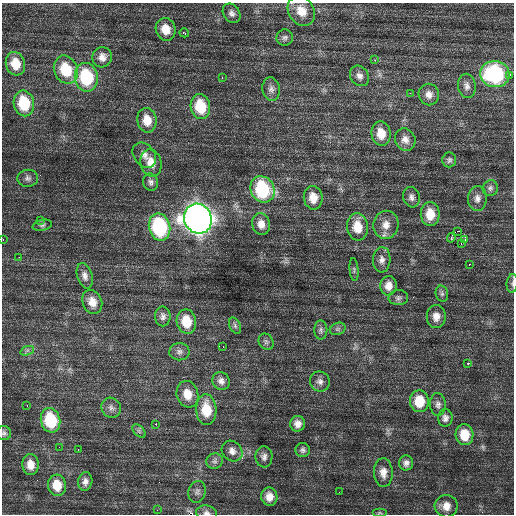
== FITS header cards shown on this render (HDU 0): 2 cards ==
NAXIS1  =                  512 / Axis length
NAXIS2  =                  512 / Axis length

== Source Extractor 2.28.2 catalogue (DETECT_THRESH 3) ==
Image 512 x 512 px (HDU 0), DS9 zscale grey, 1 PNG px = 1 image px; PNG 516 x 516 px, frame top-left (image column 1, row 512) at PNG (2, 3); each listed source drawn as its Kron ellipse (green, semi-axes under 4 px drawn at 4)
Background 0.899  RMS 0.86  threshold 2.59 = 3 sigma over >= 5 px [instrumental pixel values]
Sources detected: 101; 1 with non-positive FLUX_AUTO (blend fragments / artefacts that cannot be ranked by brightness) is neither listed nor drawn; the other 100 listed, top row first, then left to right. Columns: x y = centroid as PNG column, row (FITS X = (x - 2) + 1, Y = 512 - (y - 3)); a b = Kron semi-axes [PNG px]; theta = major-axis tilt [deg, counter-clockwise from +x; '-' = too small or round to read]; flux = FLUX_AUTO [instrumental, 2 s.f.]
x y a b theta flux
301 11 16 13 -56 880
232 13 10 8 -55 250
166 29 11 10 - 770
184 33 5 3 - 150
285 38 8 8 - 170
102 57 10 9 - 410
375 60 3 3 - 91
15 64 12 9 -74 990
66 70 14 11 -67 2100
495 74 15 13 -6 6700
510 75 2 2 - 750
359 76 11 9 -52 310
86 77 14 11 -79 3600
222 77 3 3 - 42
467 86 12 9 -81 310
271 89 12 8 -82 290
410 93 2 2 - 140
429 95 11 10 - 410
24 103 13 10 -78 2300
200 107 13 9 -79 2000
147 120 12 9 -80 870
381 133 12 9 -83 900
405 139 11 10 - 400
144 155 14 10 -54 400
449 160 7 7 - 150
151 163 14 10 -76 710
28 178 10 8 7 230
151 182 9 7 -75 200
490 188 8 7 - 180
263 189 13 11 -59 4600
411 197 10 8 -73 250
313 198 12 9 -81 740
477 198 12 9 87 340
430 214 12 9 -89 980
198 219 15 13 -65 53000
41 220 3 3 - 84
261 224 11 9 -77 500
42 225 10 5 12 150
386 225 14 12 78 640
160 227 14 10 -76 6100
357 227 13 10 -83 1100
458 231 2 2 - 930
451 238 5 2 - 590
3 239 3 2 - 130
465 239 3 2 - 90
461 244 3 2 - 170
19 257 2 2 - 41
382 260 12 9 87 340
469 264 3 2 - 240
354 270 11 4 -85 100
85 276 13 7 -73 310
512 283 9 5 82 140
388 286 10 8 87 490
442 294 8 6 -76 140
398 298 10 7 4 170
92 302 12 9 -66 600
163 316 10 7 -89 240
436 316 11 9 90 490
186 322 12 9 -79 1300
235 326 8 5 -64 130
338 329 8 6 20 140
321 330 9 6 -90 180
266 342 8 7 - 150
223 347 3 2 - 120
27 351 7 4 20 140
179 352 10 8 -1 250
468 363 3 3 - 920
221 381 9 8 - 300
320 381 10 9 - 300
187 394 13 10 -73 860
419 401 11 9 -87 1400
438 404 11 8 -87 240
27 405 3 2 - 99
111 408 10 9 - 290
206 410 15 10 -87 1600
445 418 9 7 -87 240
51 420 12 9 -76 2900
156 424 2 2 - 260
297 424 7 7 - 350
139 431 8 5 -45 120
4 433 7 7 - 140
465 435 10 9 - 1200
59 447 2 2 - 28
78 449 2 2 - 150
303 450 7 7 - 180
232 451 11 9 -44 350
264 457 10 8 89 250
215 461 8 7 - 200
406 463 7 7 - 240
30 465 10 8 -87 580
383 473 14 9 -87 500
85 481 9 7 78 290
57 485 10 9 - 980
197 492 11 8 72 230
339 492 2 2 - 39
269 497 9 8 - 540
446 506 11 11 - 600
157 510 3 2 - 49
206 513 10 7 -10 240
379 513 7 4 0 76
At the frame edge (FLAGS 8, measured only in part): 4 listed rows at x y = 3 239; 512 283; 4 433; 206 513
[1 non-positive-flux detection neither listed nor drawn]